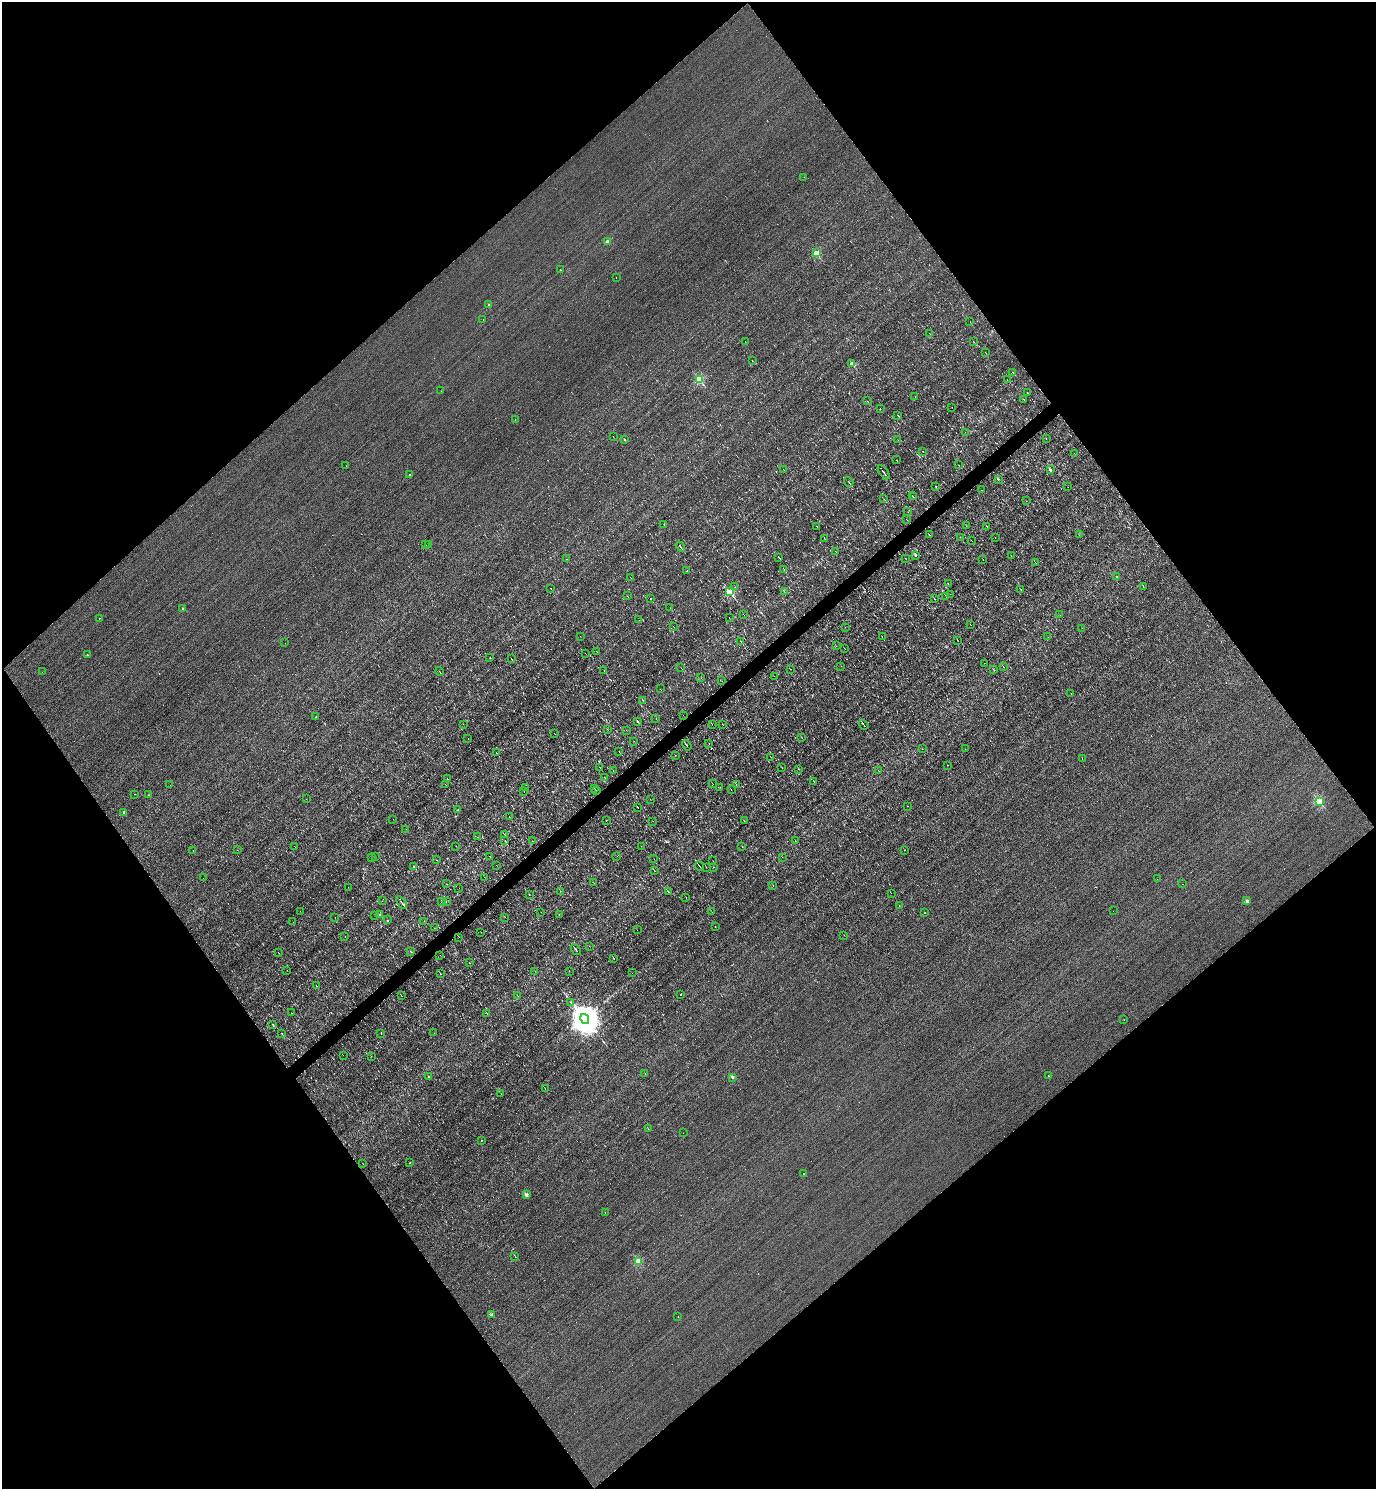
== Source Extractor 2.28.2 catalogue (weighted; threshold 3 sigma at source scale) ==
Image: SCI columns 294-5788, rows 1-5945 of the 5939 x 5945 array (HDU 1 of 3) = the unmasked area's bounding box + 8 px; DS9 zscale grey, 4 x 4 block average (1 PNG px = mean of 4 x 4 image px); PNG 1378 x 1491 px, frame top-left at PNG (2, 2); each listed source drawn as its Kron ellipse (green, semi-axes under 4 px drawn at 4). Shown black and unused: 50% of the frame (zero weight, under 3 of 4 exposures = <1% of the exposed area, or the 3 px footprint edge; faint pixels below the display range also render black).
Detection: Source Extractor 2.28.2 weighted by HDU 2 'WHT'. Background -0.00744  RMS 0.058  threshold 0.262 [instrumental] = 3 sigma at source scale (4.5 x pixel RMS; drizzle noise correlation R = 1.50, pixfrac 1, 0.05/0.05 arcsec/px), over >= 5 px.
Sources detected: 347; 12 too faint to see at this stretch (4 x 4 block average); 39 cosmic-ray / hot-pixel residue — neither listed nor drawn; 1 inside a brighter listed object's ellipse — not listed separately; the other 295 listed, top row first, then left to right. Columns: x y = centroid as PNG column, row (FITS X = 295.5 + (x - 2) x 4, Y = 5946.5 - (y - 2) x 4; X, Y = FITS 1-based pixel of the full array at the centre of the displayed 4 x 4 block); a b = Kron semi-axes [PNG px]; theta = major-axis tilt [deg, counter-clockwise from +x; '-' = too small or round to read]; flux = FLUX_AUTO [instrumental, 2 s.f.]
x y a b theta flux
804 177 2 2 - 5.5
607 241 2 2 - 450
816 253 2 2 - 1300
560 270 2 2 - 73
616 277 2 2 - 5.4
489 305 2 2 - 170
483 319 2 2 - 12
970 322 2 2 - 7.1
929 333 2 2 - 7.9
745 341 2 2 - 5
973 342 2 2 - 9
985 352 2 2 - 7.2
752 361 2 2 - 26
852 364 2 2 - 960
1013 372 4 2 - 21
699 379 2 2 - 3400
1007 380 2 2 - 11
441 391 2 2 - 6.2
1027 393 2 2 - 11
915 397 2 2 - 5.1
1024 399 2 2 - 9
867 401 2 2 - 9.2
952 407 2 2 - 4.7
880 409 2 2 - 11
898 415 3 2 - 14
515 419 2 2 - 19
965 432 2 2 - 4.8
613 437 2 2 - 5.8
624 439 2 2 - 98
1046 439 2 2 - 6.3
898 440 2 2 - 11
923 451 2 2 - 15
1074 454 2 2 - 4.7
896 460 2 2 - 7.3
959 465 2 2 - 5.5
346 466 2 2 - 54
783 469 2 2 - 9.3
1050 470 2 2 - 150
884 472 8 2 -53 46
409 475 2 2 - 85
998 479 2 2 - 53
849 482 5 2 - 31
935 486 2 2 - 19
1068 487 2 2 - 6.1
982 490 2 2 - 7.2
912 495 2 2 - 11
913 497 2 2 - 10
884 499 2 2 - 5.1
1026 501 2 2 - 6.1
908 512 2 2 - 4.6
906 519 2 2 - 6.6
664 524 2 2 - 8.1
817 526 3 2 - 14
966 526 2 2 - 4.6
987 526 2 2 - 9.2
930 535 2 2 - 12
1079 535 2 2 - 7.5
960 537 2 2 - 7.8
824 538 2 2 - 11
995 538 2 2 - 6.3
972 541 2 2 - 5.1
426 545 2 2 - 6.2
429 545 2 2 - 18
680 547 5 2 - 34
836 552 2 2 - 9.5
916 555 2 2 - 210
1011 556 2 2 - 6.2
779 557 3 2 - 18
905 558 2 2 - 6.9
567 559 2 2 - 4.4
983 559 2 2 - 5.7
1035 563 2 2 - 5.6
784 569 2 2 - 7.3
687 571 2 2 - 99
630 577 2 2 - 5.2
1117 577 2 2 - 77
948 584 2 2 - 5.2
1143 586 2 2 - 5.6
735 587 2 2 - 4.4
551 588 2 2 - 7.9
1021 589 2 2 - 15
730 592 2 2 - 2900
784 592 2 2 - 6.6
950 594 2 2 - 6.6
627 596 2 2 - 11
946 596 4 2 - 25
651 598 2 2 - 18
934 599 2 2 - 13
670 608 2 2 - 3.8
183 609 2 2 - 70
743 614 2 2 - 6.2
1060 615 2 2 - 5.4
99 618 2 2 - 41
729 618 2 2 - 5
639 620 2 2 - 3.2
971 625 2 2 - 5.2
673 627 3 2 - 10
845 627 2 2 - 6.5
1082 628 2 2 - 4.6
580 636 2 2 - 4.8
882 637 2 2 - 9.5
1048 637 2 2 - 4.6
958 641 2 2 - 9.9
741 642 4 2 - 21
285 643 2 2 - 14
836 646 2 2 - 5.8
845 648 2 2 - 8.3
596 651 3 2 - 11
585 653 2 2 - 4.2
87 655 2 2 - 33
490 658 2 2 - 46
511 658 2 2 - 15
984 663 2 2 - 13
841 666 2 2 - 19
1003 667 2 2 - 7.5
681 668 2 2 - 5.3
790 669 2 2 - 7
993 669 3 2 - 15
604 671 2 2 - 4
42 672 2 2 - 5.5
439 672 4 2 - 21
774 676 2 2 - 4.1
701 678 2 2 - 5.8
722 681 2 2 - 7.9
660 689 2 2 - 5.9
1071 693 2 2 - 16
643 700 2 2 - 16
683 715 2 2 - 5.4
316 717 2 2 - 27
656 718 2 2 - 5.3
637 721 2 2 - 63
463 724 2 2 - 4.8
712 724 2 2 - 11
723 725 2 2 - 13
864 725 5 2 - 40
607 729 2 2 - 5.1
626 730 2 2 - 4.9
554 733 2 2 - 7
802 737 2 2 - 6.2
468 739 2 2 - 7.2
634 741 2 2 - 4.2
709 743 2 2 - 9
687 745 5 2 - 56
922 749 2 2 - 7.9
965 749 2 2 - 4.6
619 751 2 2 - 8.3
496 753 3 2 - 14
675 755 2 2 - 8.5
771 757 2 2 - 3.3
1082 759 2 2 - 67
947 765 2 2 - 8.2
599 767 2 2 - 8.4
782 768 2 2 - 5.3
798 769 2 2 - 37
878 770 2 2 - 4.9
613 771 2 2 - 19
604 777 2 2 - 11
447 778 3 2 - 22
814 781 3 2 - 14
445 784 3 2 - 13
713 784 2 2 - 6.3
170 785 2 2 - 4
736 785 2 2 - 13
720 787 2 2 - 6.7
526 788 2 2 - 6.1
594 788 2 2 - 9.5
597 790 2 2 - 5.5
731 790 2 2 - 7.7
524 792 2 2 - 5.5
135 794 2 2 - 15
148 795 2 2 - 11
306 799 2 2 - 4.8
650 800 2 2 - 5.4
1319 801 2 2 - 3100
908 806 2 2 - 58
637 807 2 2 - 14
458 809 2 2 - 61
124 812 2 2 - 270
509 817 2 2 - 14
393 819 2 2 - 5.7
606 821 2 2 - 9.6
653 821 2 2 - 4.1
744 821 2 2 - 6.2
406 829 2 2 - 4.1
504 834 3 2 - 17
477 837 2 2 - 8
505 841 3 2 - 21
533 841 2 2 - 6.5
795 841 2 2 - 5
294 846 2 2 - 4
456 846 2 2 - 10
641 846 2 2 - 3.9
742 847 2 2 - 6.7
193 850 2 2 - 9.7
237 850 2 2 - 9.3
905 850 2 2 - 27
617 856 2 2 - 3.6
375 857 2 2 - 5.7
490 857 2 2 - 11
782 857 2 2 - 10
371 858 2 2 - 6.7
654 859 2 2 - 4.6
436 860 2 2 - 15
713 861 2 2 - 7.3
496 865 2 2 - 4.6
413 866 2 2 - 240
700 866 5 2 - 36
706 867 2 2 - 11
714 867 2 2 - 4.8
655 871 2 2 - 7.7
484 877 2 2 - 4.1
203 878 2 2 - 14
1157 879 2 2 - 8.5
594 883 2 2 - 6
447 884 2 2 - 6.3
1182 884 2 2 - 4.6
773 886 2 2 - 6.9
348 887 2 2 - 3.9
459 888 2 2 - 3.6
560 891 2 2 - 5.3
668 892 3 2 - 13
891 893 2 2 - 4.2
529 895 2 2 - 8.4
686 897 2 2 - 5.5
382 901 2 2 - 4.2
441 901 2 2 - 4.8
1247 901 2 2 - 320
402 902 7 2 -54 54
446 902 2 2 - 6.8
899 905 2 2 - 9.3
300 911 2 2 - 5.4
1113 911 2 2 - 19
541 912 2 2 - 5.1
712 912 2 2 - 5.7
924 913 2 2 - 14
380 914 2 2 - 46
375 915 2 2 - 7.3
559 915 2 2 - 6.7
505 917 2 2 - 7.7
335 918 2 2 - 25
387 920 2 2 - 8.8
424 921 2 2 - 4.7
293 922 2 2 - 4
715 927 2 2 - 25
434 928 2 2 - 7.7
637 930 2 2 - 4.9
481 932 2 2 - 5.6
844 935 2 2 - 10
345 937 2 2 - 5.2
459 937 2 2 - 5.2
589 946 2 2 - 6.4
576 949 6 2 -54 47
410 951 2 2 - 6.7
278 952 2 2 - 5.9
440 955 2 2 - 4.2
614 958 2 2 - 7.8
469 963 2 2 - 7.3
287 970 2 2 - 6.6
535 971 2 2 - 5.3
569 971 2 2 - 7.8
632 973 2 2 - 16
441 974 2 2 - 14
316 986 2 2 - 7.3
681 995 2 2 - 120
401 996 2 2 - 9.5
517 996 2 2 - 8.2
571 1002 2 2 - 27
291 1013 2 2 - 35
487 1013 2 2 - 11
585 1019 5 4 - 100000
1124 1020 2 2 - 12
273 1025 2 2 - 31
434 1033 2 2 - 5.2
282 1034 2 2 - 15
381 1034 2 2 - 8
343 1055 2 2 - 4.3
371 1057 2 2 - 4.6
645 1073 2 2 - 8.7
428 1076 2 2 - 120
1049 1076 2 2 - 200
732 1077 2 2 - 260
545 1089 2 2 - 8.4
501 1094 2 2 - 6.5
648 1129 2 2 - 6.9
683 1133 2 2 - 27
481 1140 2 2 - 30
410 1163 2 2 - 34
363 1164 2 2 - 6.7
804 1174 2 2 - 210
526 1195 2 2 - 470
605 1213 2 2 - 24
515 1256 3 2 - 18
638 1261 2 2 - 1900
491 1315 2 2 - 360
678 1317 2 2 - 9.7
Diffuse or blended objects may show on this block-average render without a row.